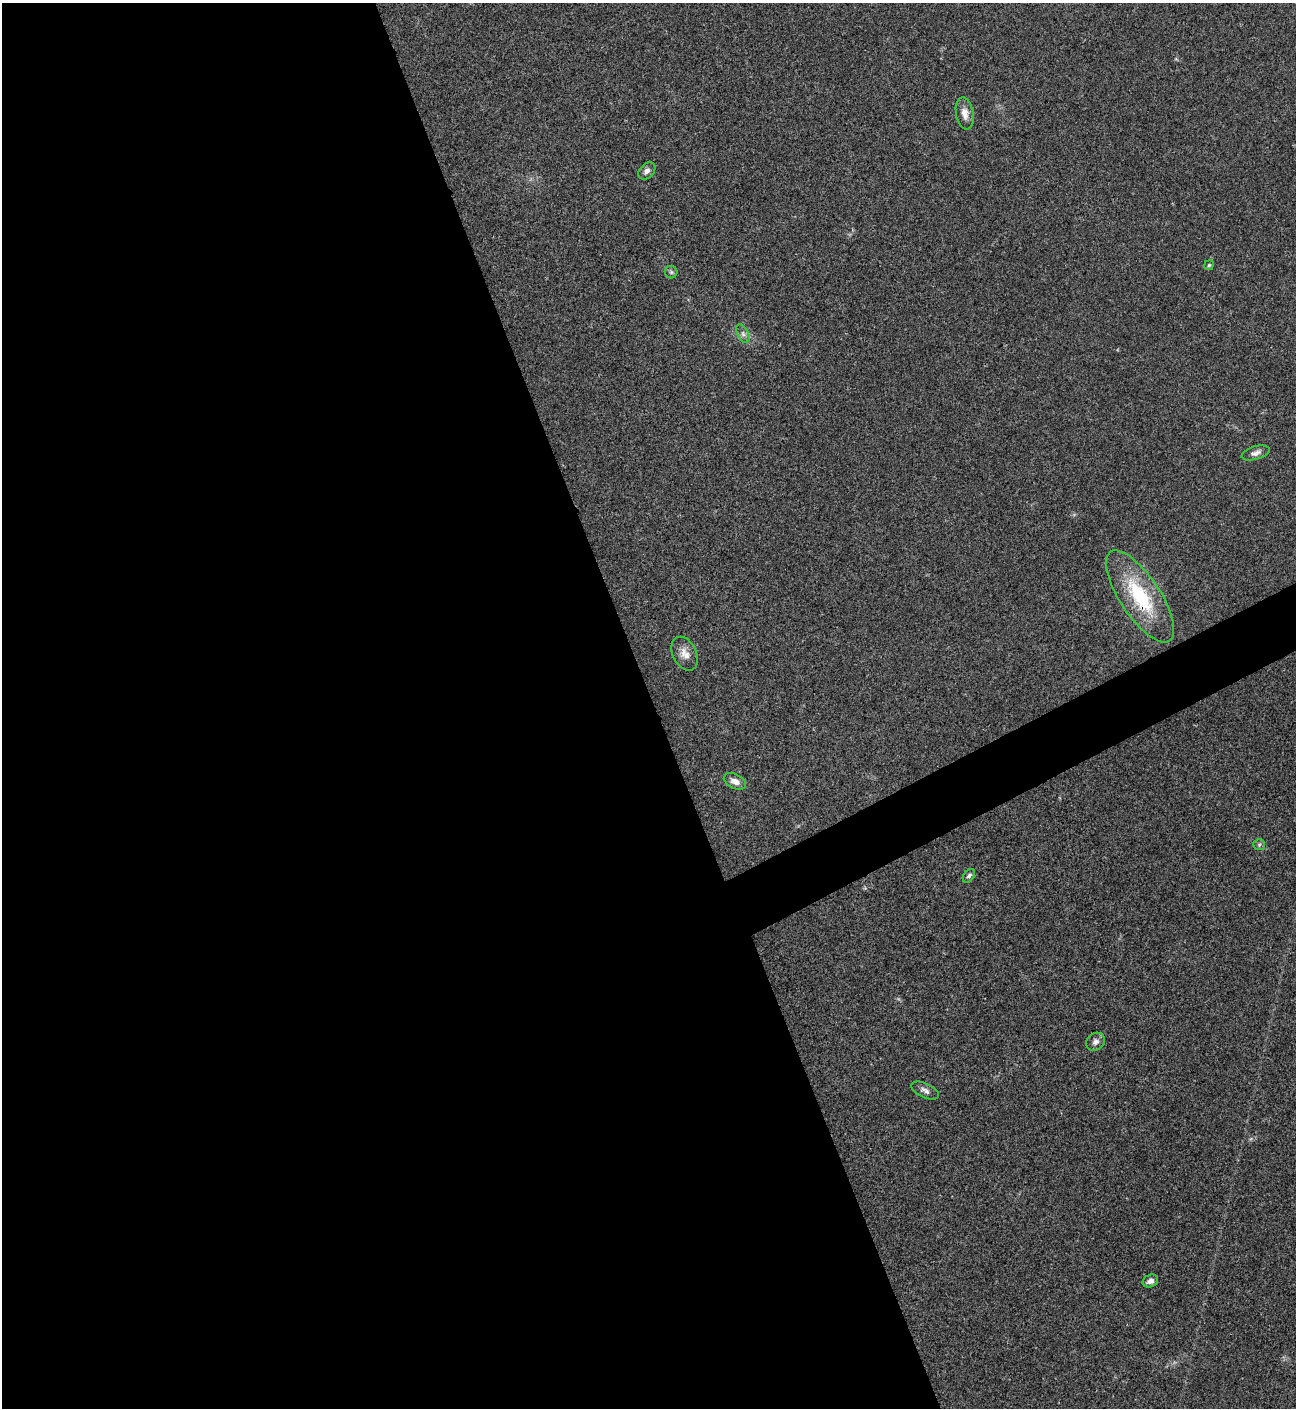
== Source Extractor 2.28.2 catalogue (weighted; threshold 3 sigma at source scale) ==
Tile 9 of 4 x 4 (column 1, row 3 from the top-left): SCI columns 288-1581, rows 1409-2814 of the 5620 x 5631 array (HDU 1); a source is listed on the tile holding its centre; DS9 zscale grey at full resolution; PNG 1298 x 1410 px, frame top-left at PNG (2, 3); each listed source drawn as its Kron ellipse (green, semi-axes under 4 px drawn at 4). Shown black and unused: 53% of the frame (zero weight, under 3 of 4 exposures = <1% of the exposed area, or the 3 px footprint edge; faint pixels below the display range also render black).
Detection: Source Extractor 2.28.2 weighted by HDU 2 'WHT'; one run over the whole footprint, this tile lists its part. Background 0.0207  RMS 0.004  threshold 0.018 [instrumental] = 3 sigma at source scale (4.5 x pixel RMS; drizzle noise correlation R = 1.50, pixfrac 1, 0.05/0.05 arcsec/px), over >= 5 px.
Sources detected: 14; all 14 listed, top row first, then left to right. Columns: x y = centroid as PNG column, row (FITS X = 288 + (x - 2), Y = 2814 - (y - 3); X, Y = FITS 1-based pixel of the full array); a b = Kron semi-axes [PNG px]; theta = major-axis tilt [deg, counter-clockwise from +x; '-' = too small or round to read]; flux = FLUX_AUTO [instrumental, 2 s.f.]
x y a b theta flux
965 113 16 8 -80 3.5
647 171 10 7 45 1.8
1209 265 5 4 - 0.56
671 272 6 6 - 0.74
743 334 10 5 -63 1.4
1256 453 14 6 17 2
1140 596 53 20 -56 30
685 654 18 11 -63 3.9
735 781 12 7 -26 2.5
1259 845 6 5 - 0.67
969 876 7 5 52 1
1095 1042 10 8 38 1.9
925 1091 15 7 -25 1.8
1150 1281 8 6 23 1.8
Overlapping masked pixels (flux is a lower limit): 1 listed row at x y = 1140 596